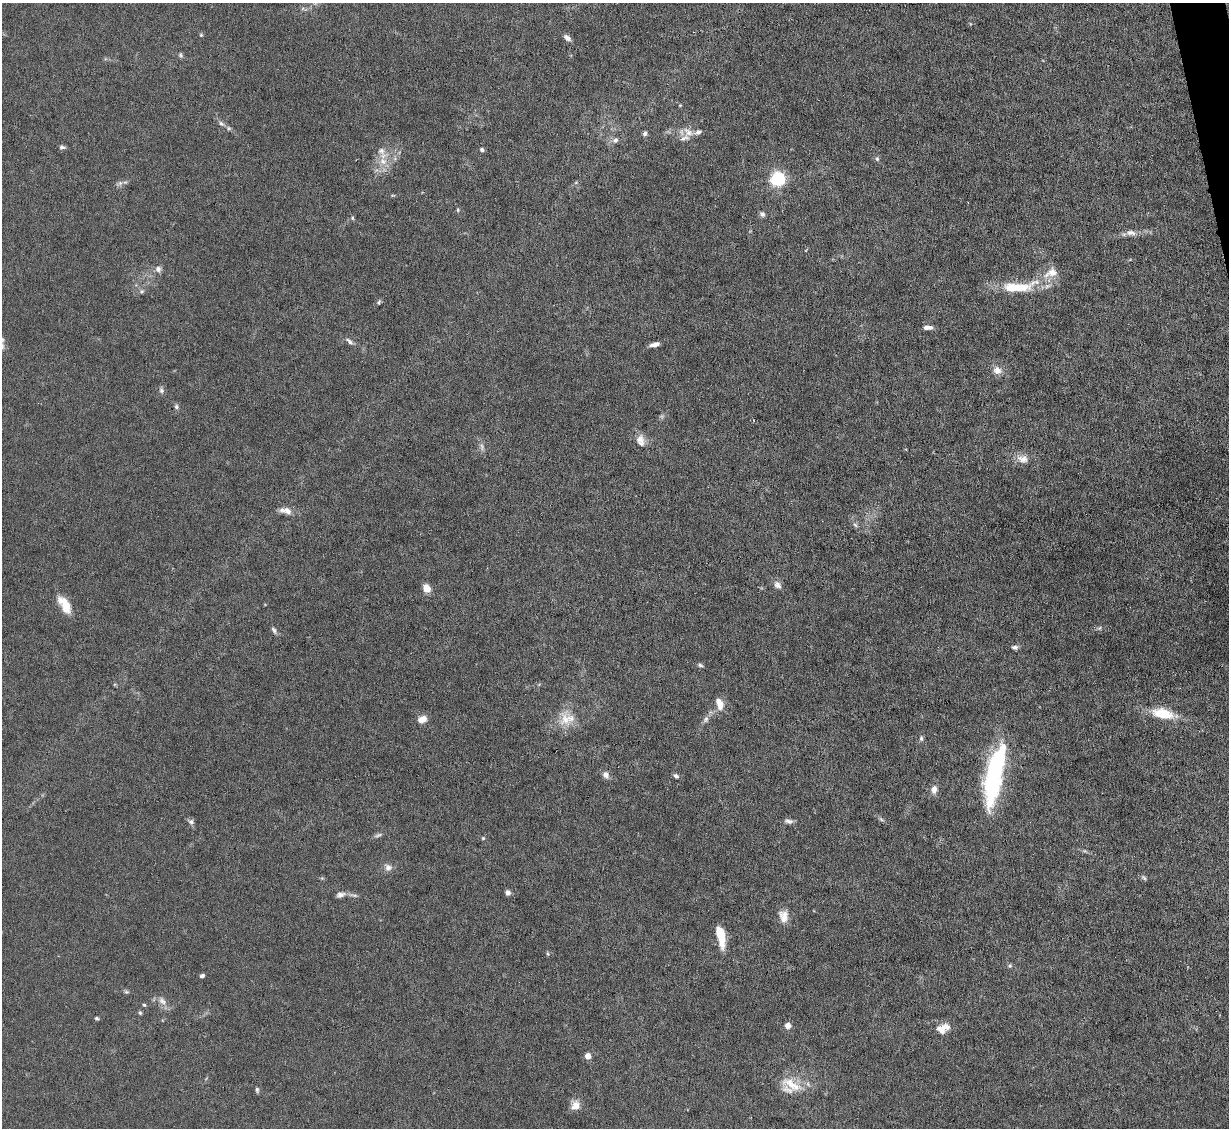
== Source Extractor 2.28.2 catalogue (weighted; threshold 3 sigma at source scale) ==
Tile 10 of 4 x 4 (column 2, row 3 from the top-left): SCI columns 1229-2455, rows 1376-2501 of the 4910 x 4886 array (HDU 1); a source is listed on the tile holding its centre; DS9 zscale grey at full resolution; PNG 1231 x 1130 px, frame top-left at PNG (2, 3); no overlay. Shown black and unused: <1% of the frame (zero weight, under 4 of 8 exposures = <1% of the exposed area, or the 3 px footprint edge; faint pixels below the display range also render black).
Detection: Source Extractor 2.28.2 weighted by HDU 2 'WHT'; one run over the whole footprint, this tile lists its part. Background 0.0668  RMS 0.0031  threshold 0.0126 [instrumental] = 3 sigma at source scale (4.09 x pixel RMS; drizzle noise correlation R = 1.36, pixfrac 0.8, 0.05/0.05 arcsec/px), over >= 5 px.
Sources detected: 79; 3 inside a brighter listed object's ellipse — not listed separately; the other 76 listed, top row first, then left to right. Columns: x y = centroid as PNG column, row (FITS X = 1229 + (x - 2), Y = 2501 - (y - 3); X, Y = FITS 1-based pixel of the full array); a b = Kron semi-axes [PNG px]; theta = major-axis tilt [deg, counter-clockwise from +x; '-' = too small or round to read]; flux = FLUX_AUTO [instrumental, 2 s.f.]
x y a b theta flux
201 35 5 5 - 0.35
567 38 10 6 -38 1.2
180 55 7 5 -44 0.58
680 105 5 4 - 0.27
221 124 9 5 -43 0.95
688 132 17 9 -33 2.7
645 134 6 5 - 0.77
615 140 8 7 - 1.1
62 147 8 5 0 0.68
482 150 5 5 - 0.68
877 159 6 5 - 0.6
383 161 12 10 -18 3.4
777 179 6 6 - 77
120 183 10 6 21 0.98
458 210 5 5 - 0.36
762 214 7 6 - 0.85
352 218 5 5 - 0.41
1131 233 15 7 -5 1.9
158 269 9 8 - 1.3
1051 273 22 13 27 4.6
1017 287 47 12 6 13
142 291 8 6 16 0.7
379 302 7 5 65 0.49
928 327 11 5 1 1.5
349 341 12 5 -42 1
655 344 11 5 13 1.6
997 370 11 10 - 2.2
161 390 8 7 - 0.82
176 407 7 6 - 0.66
640 440 18 10 -78 2.5
482 447 10 6 -80 1.1
1023 459 16 11 -13 2.8
287 511 13 9 -28 2.2
855 525 7 5 -45 0.61
777 585 10 8 -37 1.4
427 588 7 6 - 4.4
65 605 24 11 -58 4.9
1099 628 6 5 - 0.48
274 630 10 5 -61 0.78
1015 647 8 5 -4 0.85
700 665 6 4 -28 0.62
719 704 15 8 -74 3.2
1163 714 27 12 -12 8.3
422 719 10 7 23 2.7
565 719 26 16 -87 5.8
706 719 10 7 59 1.1
921 738 8 5 -89 0.65
994 773 61 14 78 51
606 775 9 7 -71 1.6
676 776 7 5 -38 0.76
934 789 11 8 84 1.8
881 819 7 4 -45 0.54
789 821 11 6 -9 1.1
191 822 9 6 -27 0.89
378 835 11 5 19 0.76
483 838 5 4 - 0.33
388 868 10 9 - 1.5
1144 878 9 4 -42 0.59
508 893 5 5 - 1.2
340 895 13 7 14 1.4
784 916 16 11 -81 3
721 936 22 8 -78 7.4
548 954 6 3 -71 0.33
1010 966 6 5 - 0.52
202 976 5 4 - 0.69
126 992 7 5 -19 0.5
162 1001 15 8 -53 1.9
144 1005 5 4 - 0.34
140 1013 5 4 - 0.45
97 1018 5 4 - 0.44
788 1026 5 5 - 3
943 1028 16 10 22 3.4
588 1056 5 4 - 3.6
791 1084 36 13 -27 6.9
257 1090 7 4 -82 0.55
575 1105 13 11 51 2.6